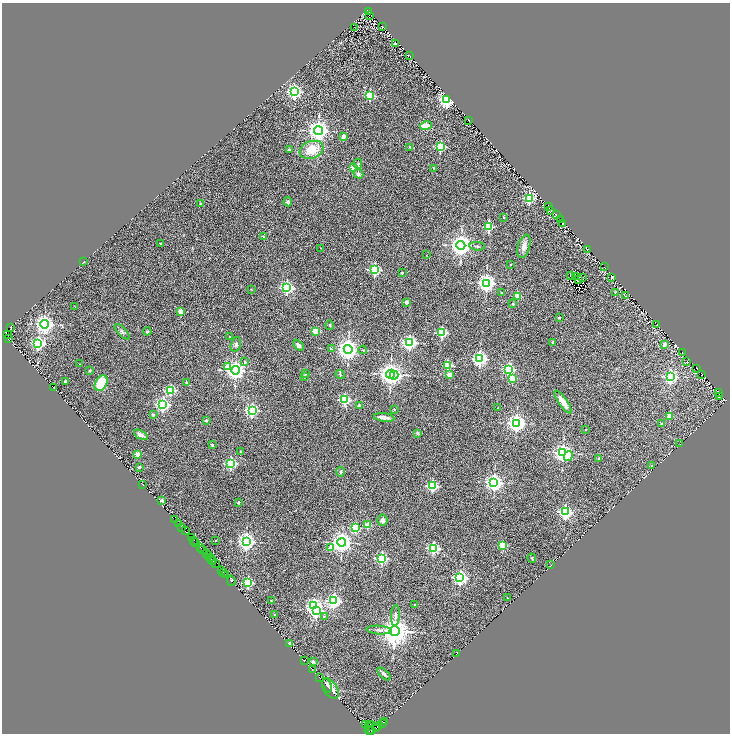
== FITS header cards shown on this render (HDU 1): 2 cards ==
NAXIS1  =                 1456
NAXIS2  =                 1463

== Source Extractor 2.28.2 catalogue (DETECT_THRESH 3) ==
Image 1456 x 1463 px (HDU 1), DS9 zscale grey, zoomed out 1/2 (1 PNG px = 2 x 2 image px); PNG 732 x 736 px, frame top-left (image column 1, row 1462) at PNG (2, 3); each listed source drawn as its Kron ellipse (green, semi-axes under 4 px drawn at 4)
Background 0.122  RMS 0.069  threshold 0.206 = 3 sigma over >= 5 px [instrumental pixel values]
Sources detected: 252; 49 cannot appear on this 1/2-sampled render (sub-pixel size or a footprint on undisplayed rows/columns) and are neither listed nor drawn; the other 203 listed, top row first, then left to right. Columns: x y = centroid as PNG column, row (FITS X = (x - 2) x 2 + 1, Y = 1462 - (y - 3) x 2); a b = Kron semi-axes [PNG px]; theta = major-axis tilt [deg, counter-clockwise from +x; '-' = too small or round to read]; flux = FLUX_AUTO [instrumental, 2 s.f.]
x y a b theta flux
369 11 2 1 - 8.1
369 15 2 1 - 3.8
382 26 2 1 - 5.9
354 27 3 1 - 3.2
395 44 3 3 - 25
409 56 2 1 - 5.4
294 92 4 4 - 3700
370 96 3 3 - 1100
447 99 4 4 - 4500
469 120 4 1 - 5.5
426 126 6 3 17 220
318 131 4 4 - 10000
343 137 2 2 - 150
440 146 3 3 - 1300
410 147 2 2 - 17
289 149 2 2 - 20
312 150 12 8 20 280
358 164 5 4 - 22
353 168 2 2 - 250
434 168 2 1 - 10
358 174 5 4 - 32
529 198 4 3 - 1500
288 202 4 4 - 34
200 204 2 2 - 18
549 206 2 1 - 6.8
551 210 2 1 - 3.3
556 215 2 1 - 4.7
503 217 2 2 - 15
560 219 2 1 - 4.1
563 224 3 1 - 4
489 227 3 3 - 1100
264 237 2 2 - 77
160 244 2 2 - 27
461 245 4 4 - 13000
477 246 8 3 -6 17
524 246 12 6 75 91
321 248 2 1 - 3.8
587 249 2 2 - 5.8
426 255 3 2 - 4.1
83 262 3 2 - 6.8
511 264 2 2 - 14
604 267 3 1 - 3.1
374 270 4 3 - 2100
402 273 2 2 - 34
571 276 3 2 - 19
576 277 2 1 - 12
583 277 2 2 - 4.8
612 278 3 2 - 42
579 280 2 1 - 17
486 283 4 4 - 7100
287 288 4 4 - 2900
251 289 3 2 - 5.5
615 292 2 2 - 8.4
502 293 2 2 - 30
625 295 3 2 - 4.2
517 296 2 2 - 310
407 302 2 2 - 110
513 304 2 2 - 44
75 307 2 2 - 5.1
181 312 2 2 - 270
559 318 2 2 - 28
45 324 4 4 - 7700
330 325 4 3 - 16
657 325 2 1 - 4.1
11 327 2 1 - 4.3
147 331 4 3 - 18
316 331 3 3 - 540
122 332 10 4 -46 35
442 333 3 3 - 1300
7 335 2 2 - 3.1
229 337 2 2 - 5.3
8 339 3 1 - 33
553 342 2 2 - 53
38 343 4 4 - 2900
409 343 4 4 - 4100
236 344 7 5 74 32
665 344 2 2 - 74
298 345 6 3 -47 37
332 349 4 2 - 11
348 349 4 4 - 13000
363 350 4 3 - 11
682 353 2 1 - 4.8
479 359 4 4 - 4200
245 361 3 2 - 16
686 362 3 2 - 9.3
80 364 3 2 - 5.1
448 365 3 3 - 810
228 367 4 3 - 160
697 368 2 1 - 2.7
508 369 4 3 - 2200
90 370 3 3 - 15
235 370 4 4 - 9400
306 373 2 2 - 29
390 374 4 4 - 11000
340 375 5 3 - 13
394 375 4 4 - 3000
449 375 2 2 - 170
702 375 2 1 - 5.2
304 376 2 2 - 61
670 376 4 4 - 3000
512 378 3 3 - 460
65 381 2 2 - 47
186 382 4 2 - 10
101 383 8 5 61 350
54 388 2 1 - 2.2
170 390 3 3 - 1100
719 393 2 2 - 4.7
719 397 3 1 - 4.4
345 400 3 3 - 1600
563 402 13 4 -55 130
163 404 4 4 - 3600
359 406 2 2 - 130
498 408 3 2 - 5
394 409 3 3 - 10
252 410 4 4 - 3100
153 415 2 2 - 41
670 416 3 2 - 280
384 417 10 3 -7 95
206 420 2 2 - 44
516 423 4 4 - 7400
662 423 2 2 - 25
585 429 2 2 - 13
417 433 2 2 - 31
141 435 8 4 -28 62
680 444 2 1 - 3.4
212 445 2 2 - 46
241 451 3 3 - 8
563 453 4 4 - 6800
137 454 2 2 - 190
568 456 5 3 - 120
599 458 2 2 - 44
231 463 4 3 - 1900
652 466 4 3 - 19
139 467 4 3 - 24
341 472 5 3 - 15
494 482 4 4 - 7000
143 484 3 1 - 5.9
432 486 3 3 - 1700
162 500 3 2 - 21
238 502 3 3 - 16
565 512 4 4 - 3400
175 520 2 1 - 11
383 520 5 5 - 38
178 523 2 1 - 73
368 525 3 3 - 340
182 527 2 1 - 85
356 527 3 3 - 990
186 530 2 1 - 5.7
192 538 2 1 - 190
194 540 3 2 - 290
215 540 2 2 - 5.4
246 542 4 4 - 6100
342 542 4 4 - 9600
196 543 2 1 - 11
502 545 3 3 - 740
200 548 2 2 - 7.9
331 548 3 3 - 220
433 548 4 3 - 2200
203 550 2 2 - 190
207 554 2 1 - 66
208 555 2 1 - 8.7
210 558 3 1 - 130
382 558 3 3 - 2200
532 558 4 3 - 13
212 559 2 1 - 380
213 561 2 2 - 46
215 563 2 1 - 77
551 565 2 1 - 3
222 571 2 1 - 17
223 572 2 1 - 24
225 575 2 1 - 11
460 578 4 4 - 4200
231 581 5 2 - 15
248 583 3 3 - 1500
507 598 2 2 - 4.4
271 601 2 2 - 20
334 601 4 4 - 3900
414 605 3 2 - 7.5
314 606 4 3 - 3300
316 611 4 3 - 3300
274 615 2 2 - 17
324 616 3 3 - 11
395 616 10 3 87 40
379 630 12 3 -4 46
394 631 5 5 - 25000
289 643 2 2 - 92
457 653 3 1 - 6.5
304 661 2 1 - 3
313 662 4 3 - 21
312 670 2 1 - 11
384 674 8 4 -44 33
320 678 3 1 - 4.2
327 685 7 4 -74 75
330 688 11 6 -57 180
385 721 2 1 - 450
382 723 3 2 - 33
370 724 2 1 - 160
365 725 3 2 - 27
368 727 3 1 - 82
378 727 3 1 - 200
376 728 2 1 - 240
369 730 5 2 - 530
371 730 3 2 - 380
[49 sub-pixel or undisplayed-footprint detections neither listed nor drawn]